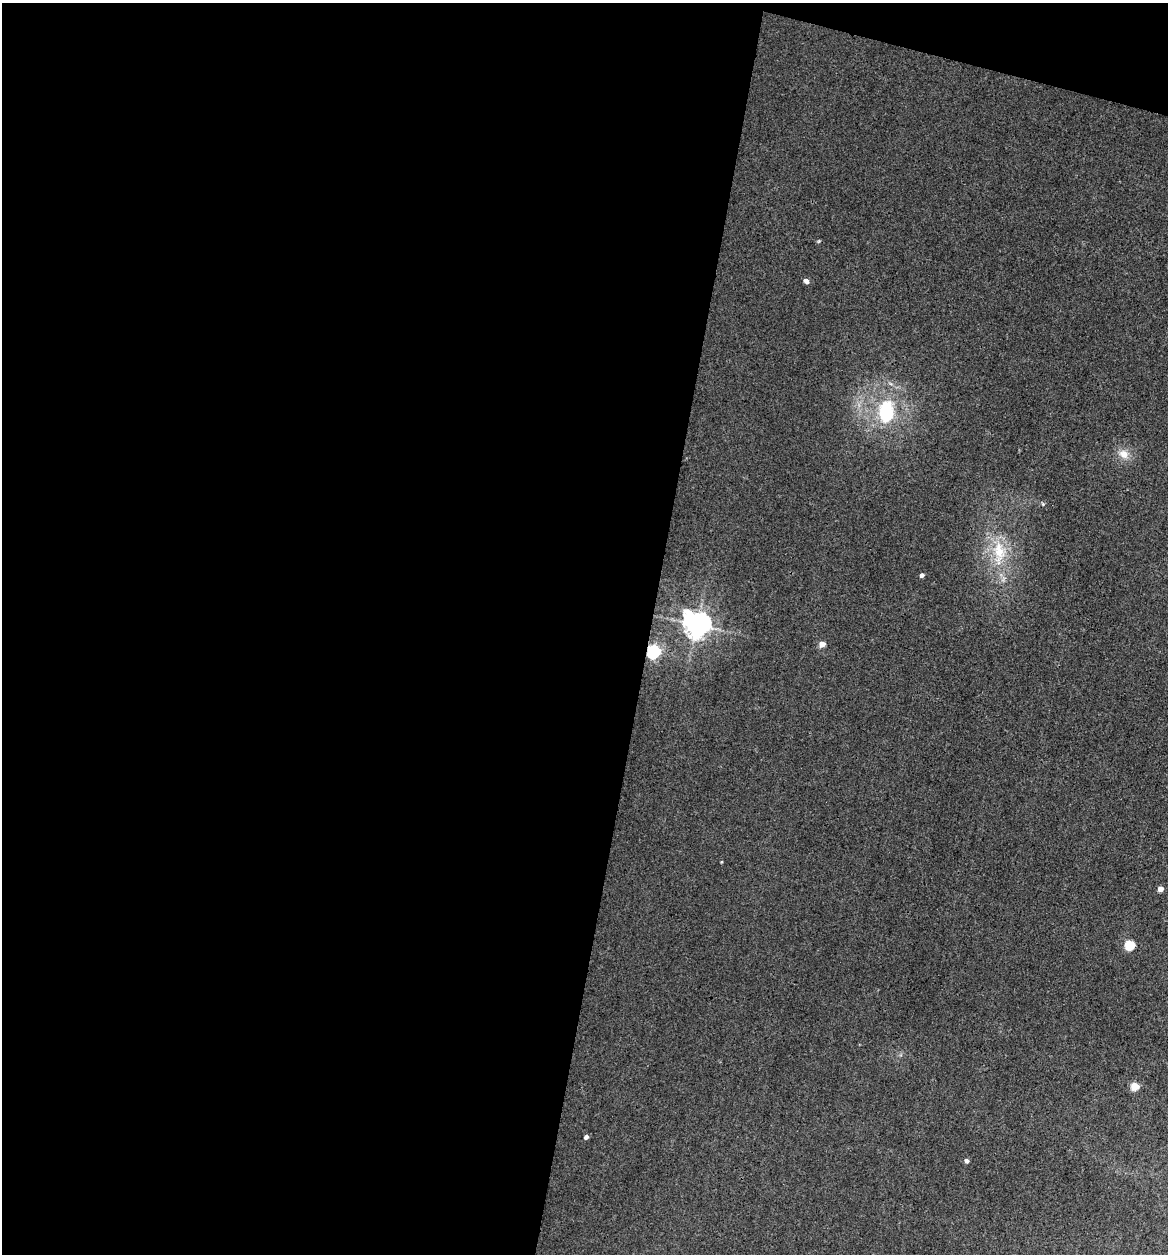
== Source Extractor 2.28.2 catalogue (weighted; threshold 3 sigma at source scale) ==
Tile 1 of 4 x 4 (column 1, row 1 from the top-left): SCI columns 121-1286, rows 3758-5009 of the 5028 x 5010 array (HDU 1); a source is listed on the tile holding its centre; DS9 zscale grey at full resolution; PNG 1170 x 1256 px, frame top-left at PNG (2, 3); no overlay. Shown black and unused: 57% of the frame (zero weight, under 3 of 4 exposures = <1% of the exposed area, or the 3 px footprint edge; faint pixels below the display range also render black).
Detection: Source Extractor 2.28.2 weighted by HDU 2 'WHT'; one run over the whole footprint, this tile lists its part. Background 0.0841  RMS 0.0075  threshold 0.0338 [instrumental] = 3 sigma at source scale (4.5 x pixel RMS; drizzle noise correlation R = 1.50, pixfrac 1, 0.05/0.05 arcsec/px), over >= 5 px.
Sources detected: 13; all 13 listed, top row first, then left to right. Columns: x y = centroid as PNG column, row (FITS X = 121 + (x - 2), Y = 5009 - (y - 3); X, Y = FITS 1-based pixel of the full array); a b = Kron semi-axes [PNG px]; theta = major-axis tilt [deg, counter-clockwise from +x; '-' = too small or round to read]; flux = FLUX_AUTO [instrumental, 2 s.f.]
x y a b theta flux
806 281 6 4 -44 2
886 412 25 16 87 24
1124 454 11 9 -21 4.3
999 551 14 10 -83 8.7
922 575 4 4 - 1.7
697 624 8 7 - 530
822 644 5 4 - 5.1
653 652 6 5 - 110
1160 889 4 4 - 3.8
1130 945 5 5 - 32
1135 1086 5 4 - 14
586 1137 4 4 - 1.8
966 1161 4 4 - 1.8
Overlapping masked pixels (flux is a lower limit): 1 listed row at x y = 653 652